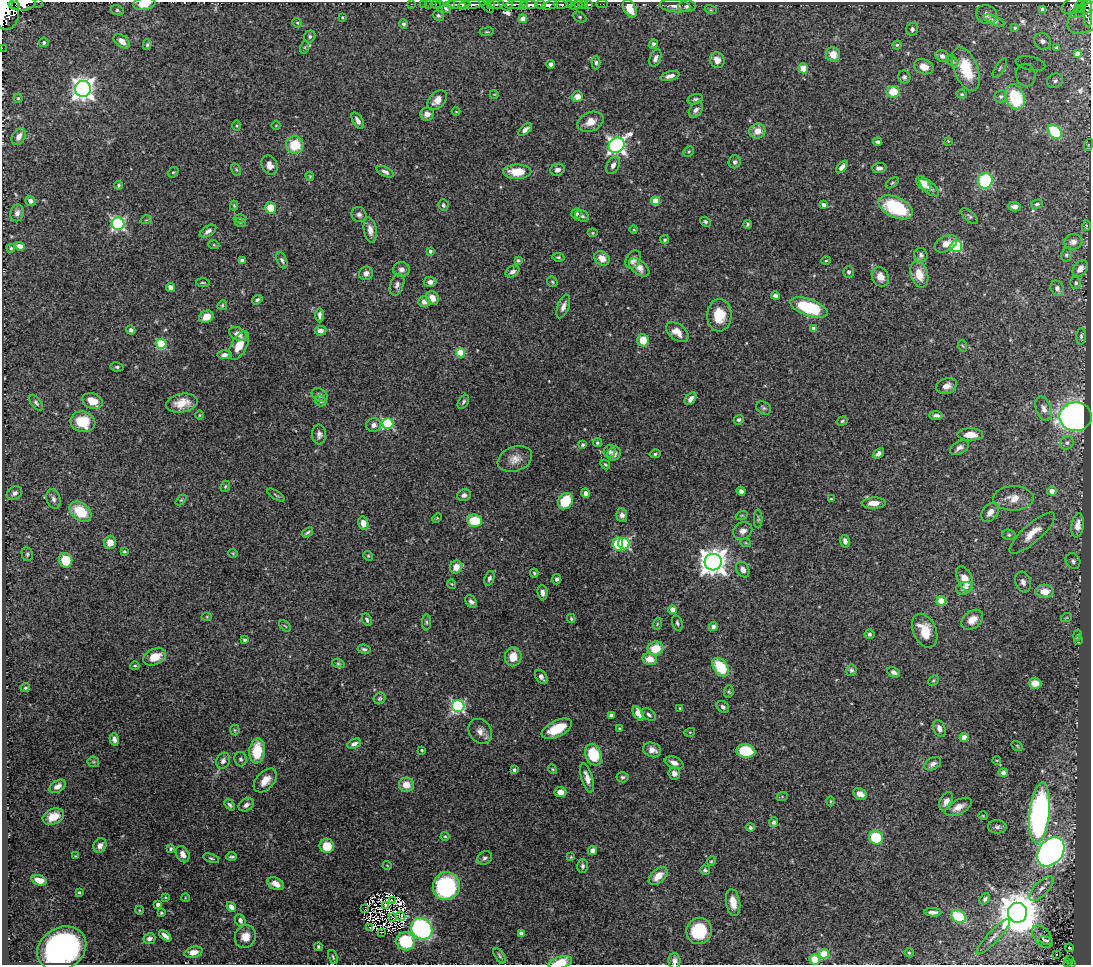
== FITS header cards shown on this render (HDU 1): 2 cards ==
NAXIS1  =                 1089
NAXIS2  =                  963

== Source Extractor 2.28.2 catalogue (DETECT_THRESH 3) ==
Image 1089 x 963 px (HDU 1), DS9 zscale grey, 1 PNG px = 1 image px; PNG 1093 x 967 px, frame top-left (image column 1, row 963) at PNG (2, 2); each listed source drawn as its Kron ellipse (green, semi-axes under 4 px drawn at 4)
Background 3.19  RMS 0.026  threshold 0.0779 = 3 sigma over >= 5 px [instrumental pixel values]
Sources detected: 438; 4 with non-positive FLUX_AUTO (blend fragments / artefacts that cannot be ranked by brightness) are neither listed nor drawn; the other 434 listed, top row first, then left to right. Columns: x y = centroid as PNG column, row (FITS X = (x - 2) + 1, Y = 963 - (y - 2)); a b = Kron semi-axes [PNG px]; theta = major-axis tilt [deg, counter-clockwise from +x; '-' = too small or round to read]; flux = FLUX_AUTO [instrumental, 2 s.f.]
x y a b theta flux
38 2 2 2 - 22
22 3 13 7 4 1200
144 4 11 6 7 26
411 4 2 2 - 7.4
423 4 2 2 - 7.3
429 4 2 2 - 14
436 4 5 3 - 29
440 4 2 2 - 11
458 4 12 4 2 590
472 4 14 3 6 910
496 4 7 3 9 410
506 4 7 6 - 140
516 4 11 4 9 290
541 4 5 3 - 410
561 4 7 3 -1 120
569 4 3 3 - 140
579 4 3 3 - 43
583 4 3 2 - 5.9
589 4 3 3 - 29
602 4 6 2 0 7.3
1075 4 14 8 29 160
1080 4 4 3 - 120
452 5 3 3 - 39
486 5 9 4 -46 67
491 5 3 3 - 120
523 5 3 3 - 520
529 5 8 4 3 1400
550 5 9 4 16 630
1088 5 21 6 33 350
16 6 2 2 - 5000
462 6 4 3 - 170
574 6 2 2 - 14
675 6 15 6 -6 11
687 6 9 5 5 5.1
1081 8 4 3 - 47
446 9 5 3 - 3.3
630 9 10 6 -63 26
117 10 6 5 - 3.3
711 10 6 4 -18 2.1
1043 10 2 2 - 1.5
6 11 18 13 90 3400
1088 11 17 4 -87 62
987 15 11 9 -26 13
438 16 5 5 - 3.2
342 17 3 3 - 1.5
580 17 7 5 -27 3.1
1088 17 22 13 31 140
523 19 4 4 - 18
994 21 11 4 -24 4.2
297 23 5 4 - 2.3
403 24 5 4 - 4.3
1015 28 3 2 - 0.93
912 29 6 6 - 4.5
487 32 7 3 7 2.2
310 36 6 5 - 4
122 41 9 5 -39 12
1043 41 8 8 - 10
44 42 5 4 - 3.3
653 44 5 4 - 3.9
147 45 5 4 - 2.5
897 45 4 4 - 2.2
305 47 6 4 71 2.2
2 48 2 2 - 4.7
1057 48 4 3 - 3.5
1077 53 3 3 - 3.2
833 55 7 7 - 23
942 56 7 5 -25 6.2
655 58 9 5 68 6.7
717 60 8 7 - 15
952 61 7 4 -36 3.3
596 62 7 4 90 3.8
551 64 4 3 - 5.9
1031 64 15 6 -14 17
924 67 10 7 -18 17
803 68 5 5 - 34
1000 68 11 4 59 4.3
966 69 23 12 -67 54
1026 75 11 9 -76 18
670 76 9 4 15 8.4
904 77 6 6 - 4
1055 81 8 7 - 5.4
83 89 8 8 - 1300
893 92 6 6 - 36
494 94 4 3 - 1.2
962 94 5 4 - 2.1
577 96 6 5 - 15
1001 96 6 6 - 3.4
1015 97 13 9 -71 120
18 98 4 4 - 2.1
695 99 8 5 15 3.5
437 100 11 7 47 15
696 110 9 6 56 7.1
456 112 4 3 - 1.2
427 114 7 6 - 11
358 121 9 5 -61 9.3
591 122 13 9 23 17
276 125 4 3 - 1.2
237 126 5 3 - 1.8
525 130 8 4 40 7.7
757 131 8 7 - 19
1055 132 8 5 -44 92
19 137 9 6 58 12
948 141 4 3 - 1.4
877 142 4 3 - 3.5
295 145 9 8 - 51
616 145 8 7 - 750
1088 145 6 4 72 1.9
689 152 6 4 45 2.5
735 162 6 6 - 4.6
269 165 10 8 -67 12
613 165 9 6 61 7.8
842 167 7 4 50 7.4
879 168 7 5 3 6.4
236 169 6 4 -62 2.7
557 170 7 6 - 7.7
173 172 6 4 40 2.4
385 172 9 4 -26 5.6
517 172 14 7 0 39
310 176 5 3 - 1.9
985 181 8 7 - 110
892 183 7 3 35 2.2
923 184 9 5 -49 17
118 185 4 3 - 3.1
929 187 12 5 -43 7.9
30 201 5 4 - 8.3
655 201 4 4 - 38
1037 204 6 4 15 3.3
443 205 6 5 - 3.9
823 205 4 3 - 5.9
234 206 5 4 - 1.9
896 207 18 10 -24 110
1014 207 6 4 -3 8.1
270 208 6 5 - 28
17 213 8 6 78 8
576 214 5 5 - 4.3
359 215 8 7 - 5.3
582 216 7 5 -29 4.7
969 216 10 5 -41 3.7
240 218 6 4 -1 2.3
146 220 6 3 18 1.8
240 222 6 3 -19 2.1
705 222 6 4 -33 3.8
118 224 6 6 - 330
748 224 4 2 - 2.5
1086 226 5 3 - 1.6
370 230 13 6 -80 12
634 230 4 3 - 1.6
208 231 9 5 32 6.6
593 233 5 4 - 2.1
665 240 4 4 - 3
1073 242 9 7 9 11
946 244 12 7 30 15
214 245 5 3 - 1.9
20 246 5 4 - 12
956 247 6 5 - 150
11 248 4 3 - 2.3
430 251 4 4 - 4.7
921 255 7 6 - 5.5
1066 255 7 5 77 3.2
558 257 6 4 -9 2.8
602 258 8 6 -40 19
242 260 4 4 - 7.6
282 260 9 4 -67 4
518 260 4 3 - 2.8
633 260 10 7 60 11
826 261 4 3 - 1.6
639 267 12 7 -38 13
1080 268 9 6 49 16
401 270 8 7 - 8
512 272 7 5 32 6
849 272 6 5 - 4.3
366 273 7 6 - 8.9
919 274 13 8 -72 29
880 277 10 8 -59 17
430 282 6 5 - 7.2
552 282 6 4 -46 2.4
203 283 7 3 -5 2
1076 283 6 5 - 3.4
397 285 11 6 70 6.9
170 287 4 4 - 9.7
1057 288 8 6 -64 6.9
775 296 4 4 - 5.9
432 298 7 6 - 15
257 300 5 4 - 4.4
424 302 6 5 - 12
222 305 5 4 - 2.5
563 306 12 5 69 9.3
809 307 20 8 -19 120
319 315 7 4 89 4.8
719 315 16 12 87 43
206 317 7 6 - 19
813 328 4 3 - 6.6
131 330 5 4 - 4.8
320 331 6 5 - 8.5
677 332 13 8 -37 20
238 334 9 6 -27 13
1081 336 8 5 86 4.9
643 340 6 5 - 34
161 344 5 5 - 100
239 345 15 7 62 25
963 346 6 3 -70 2
460 353 5 4 - 60
225 355 7 4 4 6.7
117 367 6 4 -9 3.1
947 386 10 7 22 12
320 395 8 6 -33 5.7
690 399 7 5 52 7.8
92 401 10 7 -20 29
320 401 6 5 - 3.9
463 402 7 5 58 3.7
36 403 9 5 -54 4.5
182 403 16 9 11 26
764 408 8 6 -34 3.9
1044 409 13 7 -70 9.1
199 415 4 3 - 1.5
936 415 7 4 0 5.6
1076 417 16 14 7 690
739 420 5 4 - 3.5
842 421 6 4 19 2.7
83 422 12 10 -12 55
388 423 5 5 - 170
374 425 7 7 - 7.7
319 434 10 7 -87 7.3
970 435 13 6 -1 21
597 443 4 4 - 2.4
1067 443 7 6 - 4.9
583 445 4 3 - 3
959 448 10 6 28 7.6
610 451 6 6 - 4
878 453 6 4 39 6.1
614 454 7 6 - 7.8
655 454 5 4 - 3.1
515 459 18 12 20 19
605 465 5 4 - 2.5
225 486 6 4 68 2.5
741 491 5 4 - 6
1052 491 4 4 - 14
14 493 8 6 33 7.4
586 493 4 4 - 5.9
276 495 10 3 -32 2.4
464 495 7 6 - 6.7
1013 498 20 12 1 28
53 499 10 6 -74 7.3
831 499 4 3 - 1.5
181 500 6 4 44 2.1
565 501 8 7 - 71
874 503 12 5 2 18
81 512 12 8 -37 58
990 512 11 7 53 13
622 515 7 5 -86 7.3
742 515 6 3 18 1.9
437 518 5 3 - 1.7
758 519 9 3 -90 2.5
475 521 7 6 - 47
363 523 6 5 - 19
1078 525 12 6 82 17
743 531 10 8 30 11
307 532 6 3 36 3.5
1032 533 29 9 42 27
1009 535 7 5 -14 3.6
845 541 6 4 -75 7.9
110 542 6 6 - 16
746 543 5 3 - 1.8
618 544 6 5 - 49
624 544 6 5 - 200
124 551 4 4 - 2.2
233 553 4 4 - 1.8
27 554 7 5 -82 3.5
368 556 5 4 - 2.3
66 560 7 6 - 49
1073 561 8 7 - 5.1
713 562 8 8 - 2200
456 567 6 6 - 17
743 570 8 6 -60 10
534 573 4 4 - 2.4
489 578 7 5 69 4.7
557 579 5 4 - 4.1
965 579 13 7 -67 26
1023 582 10 7 -72 8.7
452 584 5 3 - 1.4
964 588 8 6 15 10
1045 591 9 7 -3 25
542 593 8 5 -85 6.7
941 601 5 4 - 38
471 602 7 5 -50 6.2
673 610 4 4 - 23
207 617 5 3 - 1.6
571 618 4 3 - 2.3
1066 618 5 3 - 1.6
367 620 7 4 -65 4.1
972 620 12 8 38 17
427 622 8 4 -90 2.9
677 623 8 5 -75 3.5
657 624 6 4 72 2.4
285 626 7 4 -44 2
713 627 4 4 - 6.6
925 631 18 11 -66 38
869 634 5 4 - 3.3
1077 635 5 3 - 2.2
245 640 4 3 - 4.1
1078 640 4 3 - 1.3
655 648 8 7 - 40
364 649 6 4 -9 3.8
155 657 12 8 24 27
513 657 9 8 - 27
650 659 7 6 - 22
338 663 6 4 -15 2.4
135 666 4 3 - 1.9
720 667 10 6 -52 69
851 670 5 5 - 4.2
893 672 7 5 -25 6.8
541 677 8 5 -54 9.8
933 680 6 4 44 2.4
1035 683 6 5 - 22
25 688 5 4 - 2.8
729 692 6 4 85 2.7
380 698 6 5 - 3.1
458 706 6 6 - 350
723 707 7 5 -42 5.1
680 708 3 2 - 1.7
638 713 8 4 -60 25
611 715 4 3 - 3.5
649 715 8 5 -35 4.3
619 728 4 4 - 1.8
939 728 9 6 -67 9.8
557 729 16 8 26 46
235 730 5 5 - 2.5
480 731 13 10 -53 13
690 732 5 3 - 1.6
964 737 4 4 - 24
114 739 6 4 -75 8.1
354 744 7 4 26 7.3
1017 746 6 4 -32 2.3
422 750 4 3 - 2
652 750 9 7 -20 11
257 751 12 8 83 59
746 751 9 7 -6 73
593 755 11 8 -70 63
241 759 7 6 - 4.5
997 760 4 3 - 1.4
223 761 8 6 63 6.8
93 762 6 5 - 2.9
674 763 10 6 -22 10
933 764 9 6 30 8.1
553 769 5 3 - 2
514 770 4 4 - 4.5
674 773 6 6 - 8.9
1003 773 5 4 - 5.4
623 777 6 5 - 3.8
587 778 15 5 -74 13
265 780 14 8 46 19
406 785 7 7 - 21
58 786 9 5 32 12
560 792 6 5 - 13
860 794 7 5 -29 12
782 797 6 4 20 2.1
831 801 5 3 - 1.8
946 801 10 6 62 11
230 805 6 4 -50 3.6
246 805 8 6 29 7.6
958 807 14 7 27 15
1040 813 30 10 83 640
983 816 5 3 - 1.4
53 817 11 7 23 23
774 822 5 4 - 4.8
750 827 4 4 - 4.8
997 827 9 6 -1 5.7
445 836 4 4 - 2
876 838 7 6 - 72
100 846 7 6 - 11
327 846 7 7 - 38
171 849 4 4 - 2.5
592 850 5 4 - 7.6
1051 852 16 12 51 870
183 854 8 6 -60 9.6
75 856 3 2 - 1.3
232 857 5 3 - 3.2
571 857 4 4 - 1.5
211 858 8 3 -18 2.6
485 858 8 6 32 5
711 861 5 4 - 2
387 865 4 3 - 1.2
583 866 7 5 -88 5
705 870 5 4 - 3.7
658 876 11 7 43 21
39 880 8 5 -17 16
276 884 9 5 -25 16
446 886 14 13 - 240
1041 888 15 7 46 12
79 892 3 3 - 2.3
165 897 4 3 - 1.6
185 898 4 3 - 1.2
985 899 6 4 53 4.8
392 900 3 2 - 1.8
733 902 13 7 -80 21
158 904 4 3 - 6.7
386 906 3 2 - 0.39
231 907 5 4 - 9.9
365 908 3 2 - 3
139 910 4 3 - 1.4
933 912 8 3 -1 6.6
161 913 3 3 - 2.2
1017 913 10 9 - 6500
400 916 5 2 - 0.34
959 916 8 5 -32 76
393 918 3 2 - 1.8
240 920 7 5 -69 6.4
370 928 2 2 - 1.4
422 929 11 10 - 330
699 931 13 12 - 73
381 932 3 2 - 2.5
521 933 4 4 - 6.8
165 936 7 3 -40 8.1
245 937 12 10 58 20
993 937 23 5 47 12
1042 937 13 8 -49 8.8
149 939 6 5 - 5.9
1046 940 7 4 -12 3.5
406 941 9 9 - 100
318 947 4 4 - 2.4
62 948 26 20 30 460
1070 948 4 2 - 2.2
194 952 9 5 14 13
909 953 5 4 - 2.2
824 954 5 4 - 80
1057 955 3 2 - 6.6
500 956 9 4 -55 3.3
333 957 7 3 -69 2.3
815 959 5 5 - 29
1069 959 2 2 - 1.2
674 961 8 6 -88 7.5
1068 962 3 2 - 0.22
560 963 12 6 15 39
1071 963 3 2 - 6.2
At the frame edge (FLAGS 8, measured only in part): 10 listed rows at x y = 38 2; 22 3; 144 4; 1088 5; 6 11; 1088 17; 2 48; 674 961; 560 963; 1071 963
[4 non-positive-flux detections neither listed nor drawn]